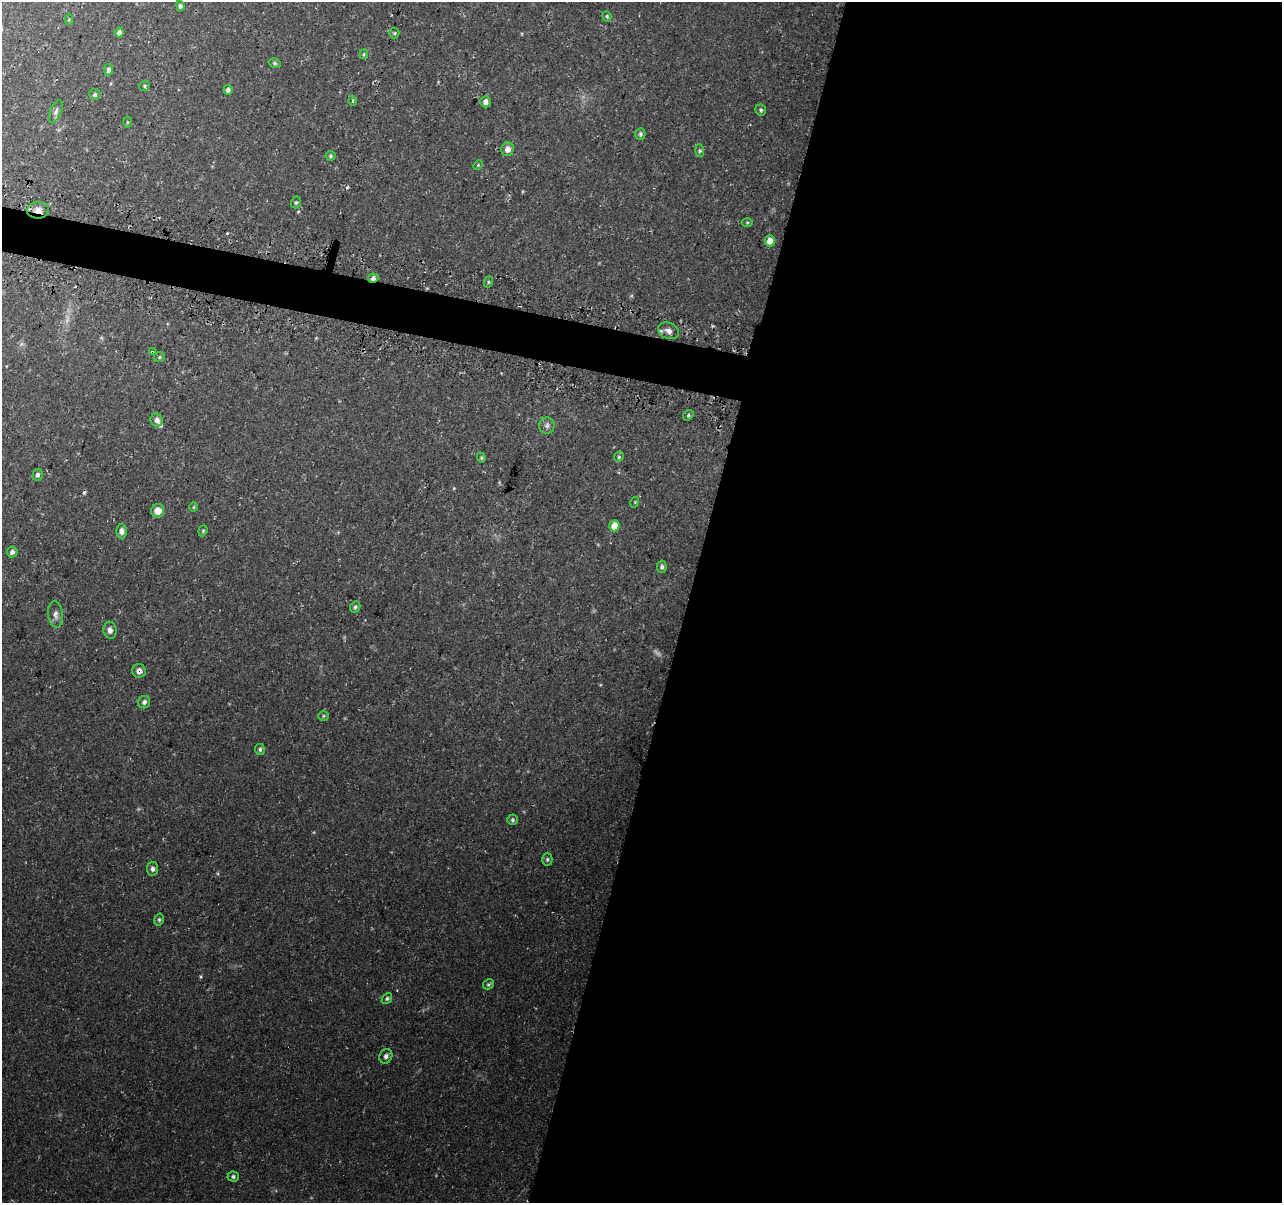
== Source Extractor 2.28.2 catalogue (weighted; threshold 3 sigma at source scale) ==
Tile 12 of 4 x 4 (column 4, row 3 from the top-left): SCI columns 3848-5127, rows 1457-2657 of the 5146 x 5375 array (HDU 1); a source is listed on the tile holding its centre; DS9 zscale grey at full resolution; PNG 1284 x 1205 px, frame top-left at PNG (2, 2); each listed source drawn as its Kron ellipse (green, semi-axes under 4 px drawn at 4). Shown black and unused: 49% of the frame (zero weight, under 3 of 4 exposures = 3% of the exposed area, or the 3 px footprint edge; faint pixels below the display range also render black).
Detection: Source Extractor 2.28.2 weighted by HDU 2 'WHT'; one run over the whole footprint, this tile lists its part. Background 0.037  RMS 0.0041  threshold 0.0183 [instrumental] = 3 sigma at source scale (4.5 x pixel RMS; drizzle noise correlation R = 1.50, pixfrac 1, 0.0396/0.0396 arcsec/px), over >= 5 px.
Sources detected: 64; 2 too faint to see at this stretch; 2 cosmic-ray / hot-pixel residue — neither listed nor drawn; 1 inside a brighter listed object's ellipse — not listed separately; the other 59 listed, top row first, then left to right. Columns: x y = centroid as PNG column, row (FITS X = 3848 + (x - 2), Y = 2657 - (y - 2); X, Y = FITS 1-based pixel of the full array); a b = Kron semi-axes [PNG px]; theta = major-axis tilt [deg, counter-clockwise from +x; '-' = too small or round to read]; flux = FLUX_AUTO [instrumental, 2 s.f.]
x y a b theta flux
180 6 5 4 - 0.9
607 16 5 4 - 0.52
69 20 5 4 - 0.43
119 32 5 4 - 1.7
394 33 5 5 - 0.62
364 54 4 4 - 0.49
274 63 6 4 -17 0.7
108 70 6 4 83 1.3
145 86 6 4 41 0.6
228 90 5 4 - 1.1
95 95 5 5 - 0.86
353 101 5 3 - 0.46
485 102 5 5 - 1.7
761 110 6 5 - 0.66
56 112 12 5 67 1.4
127 122 5 3 - 0.41
640 134 6 5 - 0.8
508 149 7 6 - 2.8
700 151 6 4 -86 0.59
331 156 5 5 - 0.73
478 165 5 3 - 0.38
296 202 6 4 72 0.72
38 210 11 8 2 3.1
747 222 5 3 - 0.41
770 241 5 5 - 3.7
373 278 5 4 - 1.2
488 282 5 3 - 0.45
669 331 11 8 -23 2.1
152 352 4 4 - 0.61
159 357 6 4 23 0.57
688 415 5 4 - 0.72
157 420 7 6 - 1.8
547 425 8 7 - 1.5
619 457 5 4 - 0.58
481 458 5 4 - 0.53
38 475 6 5 - 1
635 502 5 3 - 0.36
194 507 5 3 - 0.36
158 511 7 6 - 3.8
614 526 5 5 - 6.2
122 531 7 5 89 1.9
203 531 6 4 69 0.6
12 552 5 5 - 1.2
662 567 6 4 77 0.98
355 607 6 5 - 0.93
56 614 13 7 -83 2
110 630 8 6 -80 1.6
139 671 7 6 - 2.1
144 702 6 6 - 1.4
324 716 5 4 - 0.52
260 749 5 5 - 0.75
512 820 5 5 - 0.83
547 859 7 5 89 0.76
153 869 7 5 -85 1.3
159 920 6 4 75 0.67
489 984 6 4 31 0.68
387 999 6 4 50 0.68
386 1056 7 6 - 1.4
233 1176 5 5 - 0.83
Overlapping masked pixels (flux is a lower limit): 4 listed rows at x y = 38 210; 373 278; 152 352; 139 671